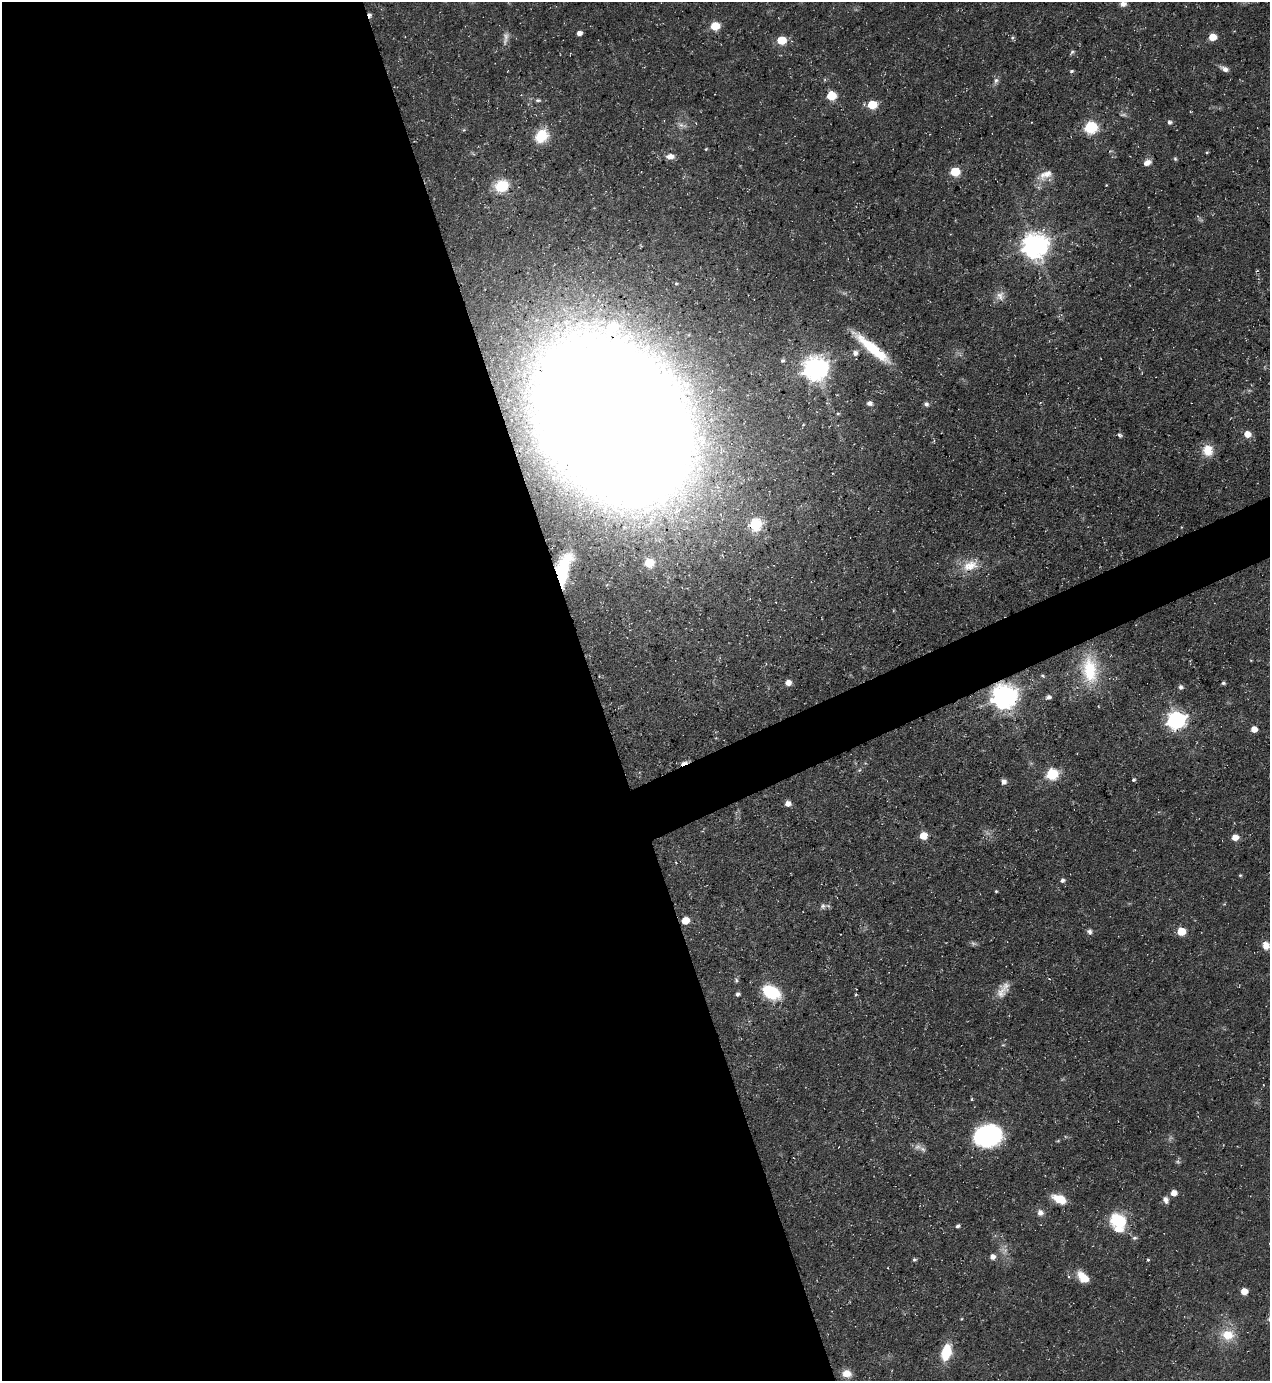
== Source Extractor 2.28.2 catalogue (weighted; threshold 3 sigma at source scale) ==
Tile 9 of 4 x 4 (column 1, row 3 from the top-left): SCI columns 279-1546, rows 1380-2758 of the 5500 x 5515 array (HDU 1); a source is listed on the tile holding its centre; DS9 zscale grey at full resolution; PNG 1272 x 1383 px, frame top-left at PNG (2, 2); no overlay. Shown black and unused: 49% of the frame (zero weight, under 3 of 5 exposures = <1% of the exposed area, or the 3 px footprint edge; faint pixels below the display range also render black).
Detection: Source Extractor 2.28.2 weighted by HDU 2 'WHT'; one run over the whole footprint, this tile lists its part. Background 0.0362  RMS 0.004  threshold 0.018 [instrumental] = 3 sigma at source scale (4.5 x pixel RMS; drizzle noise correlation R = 1.50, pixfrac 1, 0.05/0.05 arcsec/px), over >= 5 px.
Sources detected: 101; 3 too faint to see at this stretch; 1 cosmic-ray / hot-pixel residue — not listed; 3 inside a brighter listed object's ellipse — not listed separately; the other 94 listed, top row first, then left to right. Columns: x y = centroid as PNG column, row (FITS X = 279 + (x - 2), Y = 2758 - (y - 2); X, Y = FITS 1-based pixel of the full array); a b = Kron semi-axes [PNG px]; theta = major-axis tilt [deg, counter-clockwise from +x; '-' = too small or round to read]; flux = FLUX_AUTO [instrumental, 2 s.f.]
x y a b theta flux
1123 4 9 7 9 2
715 26 6 5 - 17
579 33 5 4 - 2.1
1212 37 5 5 - 8
506 38 20 7 79 2.5
1012 38 6 5 - 0.72
781 40 6 5 - 16
1072 52 7 4 60 0.79
1225 69 9 5 -29 2.3
1071 71 5 4 - 0.7
996 81 10 6 71 1.5
831 95 6 5 - 18
538 100 9 5 0 0.99
872 105 6 5 - 17
1169 122 5 5 - 1
682 125 16 5 -19 1.7
1090 127 6 6 - 53
542 136 18 14 53 8.9
706 149 4 3 - 0.4
1207 152 4 3 - 0.44
670 156 10 6 5 2.6
1175 159 6 4 -68 0.58
1147 162 8 6 25 2.5
955 171 6 5 - 19
1046 175 20 11 30 4.9
1106 185 3 3 - 0.29
501 186 14 12 19 13
1035 245 9 8 - 480
676 283 4 4 - 0.51
1000 296 13 12 - 2.9
872 348 51 10 -40 19
855 353 8 7 - 1.8
782 361 5 4 - 0.82
815 368 9 8 - 410
870 403 7 6 - 1.4
926 404 6 5 - 1.3
838 413 5 3 - 0.47
613 419 95 68 -57 4400
1247 434 6 5 - 5.6
1119 435 7 4 -56 0.81
1208 450 14 13 - 6.5
755 524 6 6 - 42
649 562 6 5 - 17
970 566 24 15 19 8.4
562 570 22 10 83 15
1090 670 38 21 -84 23
1043 676 7 4 -44 0.66
788 682 5 5 - 3.6
1223 683 4 3 - 0.77
1181 687 7 6 - 1.1
1004 696 9 8 - 440
1048 697 7 6 - 1.5
1176 720 8 7 - 170
1254 729 5 5 - 4.6
684 763 10 4 20 2.5
859 770 6 4 44 0.58
1052 774 6 6 - 42
1134 780 4 4 - 0.7
1004 782 6 6 - 1.7
788 804 6 6 - 2.4
923 836 5 5 - 9.1
1235 837 5 5 - 5.1
1240 875 4 4 - 0.47
1062 880 6 5 - 1.2
996 891 3 3 - 0.46
823 906 8 8 - 1.4
685 921 5 5 - 8.2
1181 931 6 5 - 14
1089 932 7 6 - 1.2
1266 945 10 8 -74 3.6
1049 978 3 2 - 0.35
736 980 6 4 -88 0.75
771 992 20 13 -30 19
1001 993 20 13 77 4.2
737 994 5 5 - 0.95
972 1099 5 3 - 0.41
988 1136 24 19 11 53
917 1147 10 8 -16 2.3
1174 1193 5 5 - 3.8
1059 1199 15 8 -25 8.1
1166 1200 9 7 -66 1.7
1040 1213 7 7 - 2.1
1118 1220 20 16 -27 16
958 1226 5 4 - 0.96
1135 1238 6 5 - 0.86
993 1257 6 5 - 2.5
914 1260 5 4 - 0.74
1148 1260 5 3 - 0.45
1069 1277 4 3 - 0.45
1083 1277 16 9 -44 6.3
1244 1291 5 5 - 5.9
1228 1335 19 15 -3 8.9
946 1352 14 8 75 15
847 1374 11 9 -7 4.1
Overlapping masked pixels (flux is a lower limit): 6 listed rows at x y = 872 348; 613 419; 562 570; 1004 696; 684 763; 685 921
Isophote crosses this tile's border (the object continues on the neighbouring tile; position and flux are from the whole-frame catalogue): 1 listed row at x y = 1123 4